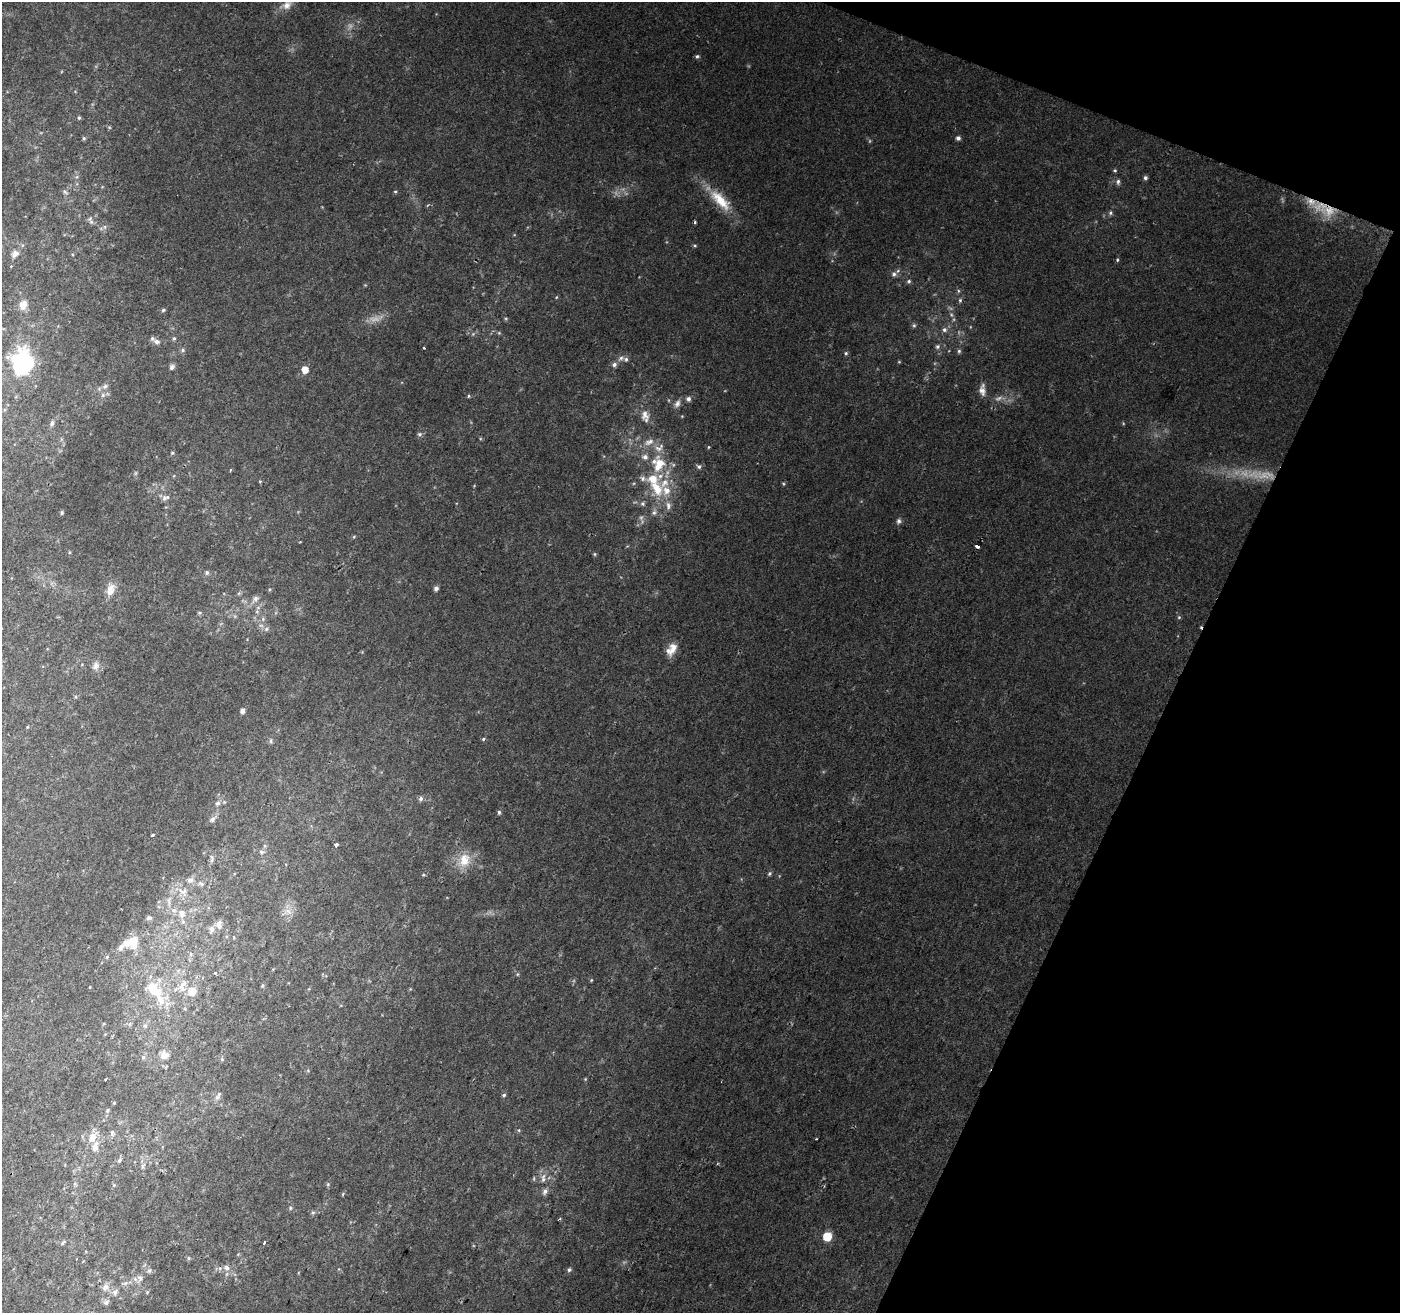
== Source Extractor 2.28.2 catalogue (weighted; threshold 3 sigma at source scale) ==
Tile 8 of 4 x 4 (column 4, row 2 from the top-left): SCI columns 4201-5598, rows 2896-4206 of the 5598 x 5724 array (HDU 1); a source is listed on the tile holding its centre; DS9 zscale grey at full resolution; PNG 1402 x 1315 px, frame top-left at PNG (2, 2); no overlay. Shown black and unused: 19% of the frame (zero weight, under 2 of 3 exposures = <1% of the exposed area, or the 3 px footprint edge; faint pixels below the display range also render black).
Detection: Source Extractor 2.28.2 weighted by HDU 2 'WHT'; one run over the whole footprint, this tile lists its part. Background 0.0236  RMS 0.0039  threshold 0.0176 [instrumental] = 3 sigma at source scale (4.5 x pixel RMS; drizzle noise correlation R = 1.50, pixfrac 1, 0.0396/0.0396 arcsec/px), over >= 5 px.
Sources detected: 178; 6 too faint to see at this stretch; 1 inside a brighter object's white glare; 3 cosmic-ray / hot-pixel residue — not listed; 19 inside a brighter listed object's ellipse — not listed separately; the other 149 listed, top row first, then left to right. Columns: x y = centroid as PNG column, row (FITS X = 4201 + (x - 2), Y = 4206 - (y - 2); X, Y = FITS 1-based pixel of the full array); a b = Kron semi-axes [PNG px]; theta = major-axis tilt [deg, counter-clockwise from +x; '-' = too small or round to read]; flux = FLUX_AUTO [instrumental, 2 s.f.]
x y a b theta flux
287 5 14 11 42 3.6
697 56 5 5 - 0.81
75 91 5 3 - 0.34
79 118 6 5 - 0.73
109 127 5 4 - 0.52
84 138 6 4 -87 0.68
958 138 5 5 - 1.2
1115 170 5 4 - 0.52
1145 178 5 5 - 0.98
1118 182 8 5 82 0.98
65 192 9 5 -48 0.91
395 192 5 4 - 0.45
720 200 37 14 -45 12
1325 209 39 16 -24 13
1110 213 6 5 - 0.8
91 222 9 5 -64 1.3
105 227 7 4 89 0.83
695 245 5 4 - 0.49
15 254 9 8 - 2.7
1117 260 5 3 - 0.47
894 274 7 7 - 1.4
909 281 6 5 - 0.8
958 291 6 4 72 0.53
556 297 5 3 - 0.33
960 300 6 5 - 0.76
23 305 13 11 67 4.1
163 310 6 5 - 0.62
914 325 6 5 - 0.71
944 330 7 7 - 1.3
499 333 5 4 - 0.44
174 338 6 4 -68 0.64
157 341 9 7 -27 1.7
938 347 7 6 - 1
183 350 6 5 - 0.78
959 351 5 5 - 0.74
846 353 5 5 - 0.64
621 358 10 6 13 1.6
899 362 5 3 - 0.32
23 363 32 24 -68 41
614 364 7 6 - 1.3
172 367 7 6 - 1.5
305 370 6 6 - 4.3
105 386 9 7 29 1.6
982 391 14 9 -78 2.6
103 395 6 6 - 1.1
468 396 5 3 - 0.45
688 399 6 5 - 1.4
677 404 11 7 62 1.8
645 415 15 11 -82 3.7
52 423 8 6 76 1.3
419 434 7 5 20 0.85
649 442 16 8 25 3.2
709 447 4 4 - 0.39
172 453 5 4 - 0.48
645 457 8 7 - 2
659 465 23 15 76 11
699 467 6 6 - 0.96
230 470 4 2 - 0.37
135 473 6 4 90 0.55
260 481 4 4 - 0.42
783 484 5 3 - 0.42
657 488 23 14 -59 12
165 498 11 7 20 1.6
642 504 6 6 - 0.91
62 513 6 4 71 0.53
654 513 8 7 - 1.4
898 521 7 6 - 1.1
354 537 6 4 3 0.45
977 546 4 3 - 3.9
595 554 5 4 - 0.49
207 573 6 6 - 0.88
436 588 6 5 - 1.2
110 589 18 11 73 4.6
239 593 6 4 44 0.58
255 599 11 7 50 1.8
257 612 6 4 -19 0.58
199 613 6 5 - 0.56
1179 617 5 4 - 0.53
263 619 6 5 - 0.85
266 629 6 6 - 1.1
671 649 17 10 55 4.4
96 666 11 10 - 2.4
242 711 5 5 - 1.5
27 727 5 3 - 0.31
483 739 5 4 - 0.52
271 741 8 5 -74 0.83
421 799 7 6 - 1.2
217 803 8 7 - 1.4
499 812 6 4 -90 0.74
212 819 11 7 40 1.6
153 835 3 3 - 1
336 845 3 3 - 3
262 852 9 6 -12 1.3
212 859 11 5 -84 1.2
464 860 21 17 66 8.5
769 874 6 5 - 0.67
423 875 5 3 - 0.45
191 880 9 8 - 2
201 884 10 6 -23 1.5
183 892 18 11 -40 5
169 901 17 5 78 2.5
288 911 12 7 -42 2.6
182 913 12 9 87 3.3
149 918 8 5 4 0.95
219 924 13 8 -88 2.3
132 942 16 12 2 7.8
191 954 6 4 -89 0.66
107 957 5 4 - 0.49
215 973 4 4 - 0.39
591 980 4 4 - 0.38
262 986 7 4 82 0.56
90 987 4 3 - 0.24
182 988 13 7 -37 2.5
154 990 30 17 -43 13
192 991 10 9 - 5
145 1026 7 6 - 1.1
165 1055 12 11 - 3.5
143 1057 7 6 - 0.93
222 1059 5 5 - 0.53
105 1079 3 2 - 0.49
585 1079 5 4 - 0.35
504 1095 5 4 - 0.61
218 1096 13 6 62 1.5
114 1103 4 4 - 0.4
107 1110 6 4 87 0.56
112 1132 7 6 - 0.9
92 1137 14 9 62 4.2
119 1160 6 4 61 0.81
142 1166 7 4 -90 0.86
543 1178 14 7 85 2.3
328 1184 5 4 - 0.51
114 1185 4 4 - 0.45
343 1194 5 3 - 0.38
290 1208 5 5 - 0.6
313 1212 6 4 1 0.69
560 1219 4 3 - 0.47
827 1236 6 5 - 15
63 1243 9 4 49 0.73
264 1243 4 3 - 5
188 1258 6 4 -90 0.53
226 1268 10 8 -22 2.2
569 1270 5 5 - 0.84
149 1271 8 6 56 1
140 1278 10 7 -64 1.7
125 1283 10 5 3 1.3
105 1287 12 10 54 3
115 1292 9 7 49 1.8
147 1292 5 4 - 0.45
106 1302 8 7 - 1.4
Overlapping masked pixels (flux is a lower limit): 2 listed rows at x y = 1325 209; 977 546